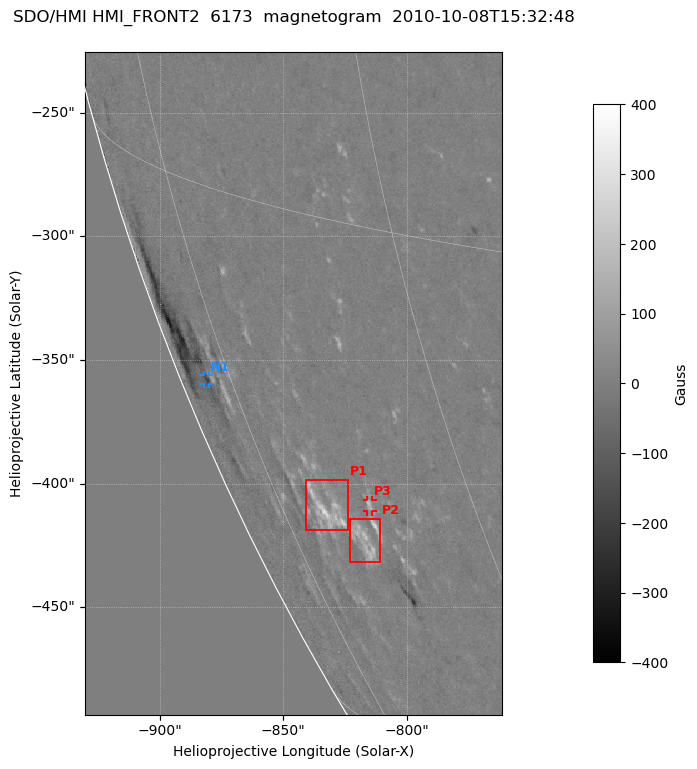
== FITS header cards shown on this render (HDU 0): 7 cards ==
TELESCOP= 'SDO/HMI '
INSTRUME= 'HMI_FRONT2'
WAVELNTH=               6173.0
DATE-OBS= '2010-10-08T15:32:48.00'
CTYPE1  = 'HPLN-TAN'
CTYPE2  = 'HPLT-TAN'
BUNIT   = 'Gauss   '

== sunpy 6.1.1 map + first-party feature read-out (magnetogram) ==
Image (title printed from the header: SDO/HMI HMI_FRONT2  6173  magnetogram  2010-10-08T15:32:48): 334 x 531 px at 0.504 arcsec/px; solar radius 961 arcsec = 1905 px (partial field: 1.2% of the solar disc is inside the frame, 74% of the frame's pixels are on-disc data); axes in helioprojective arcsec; data unit Gauss (BUNIT, on the colour bar)
Off-disc pixels are blank (NaN) in the file (26% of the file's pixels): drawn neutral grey
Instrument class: MAGNETOGRAM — CONTENT/DPC_OBSR says magnetogram
Display: grey scale clipped to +-400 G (the 99.5th-percentile rule alone would give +-161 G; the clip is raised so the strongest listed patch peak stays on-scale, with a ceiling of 1500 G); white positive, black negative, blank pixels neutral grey
Flux patches: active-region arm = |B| over 5 px >= 100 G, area >= 17 px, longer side >= 4 px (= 2 arcsec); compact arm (3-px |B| >= 300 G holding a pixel >= 400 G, >= 4 px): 0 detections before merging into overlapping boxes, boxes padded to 4 px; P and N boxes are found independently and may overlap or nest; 3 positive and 1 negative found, all listed = drawn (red P1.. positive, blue N1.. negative; 2 of them under ~4 arcsec drawn as corner ticks so the feature stays visible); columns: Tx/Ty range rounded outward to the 2 arcsec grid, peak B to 10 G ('>+400(sat)' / '<-400(sat)' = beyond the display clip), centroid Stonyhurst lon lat
Positive patches:
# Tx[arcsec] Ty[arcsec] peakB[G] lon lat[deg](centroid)
P1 -842..-822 -420..-398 +320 -70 -23
P2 -824..-810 -432..-414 +240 -68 -24
P3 -816..-814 -412..-406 +220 -67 -23
Negative patches:
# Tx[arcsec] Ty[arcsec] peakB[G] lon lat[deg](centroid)
N1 -882..-880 -360..-356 -190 -78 -21
Bipolar pairs (each listed P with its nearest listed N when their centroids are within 0.25 R_sun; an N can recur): P1-N1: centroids ~70 arcsec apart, P1 is south-west of N1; P2-N1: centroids ~90 arcsec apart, P2 is south-west of N1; P3-N1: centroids ~80 arcsec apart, P3 is south-west of N1